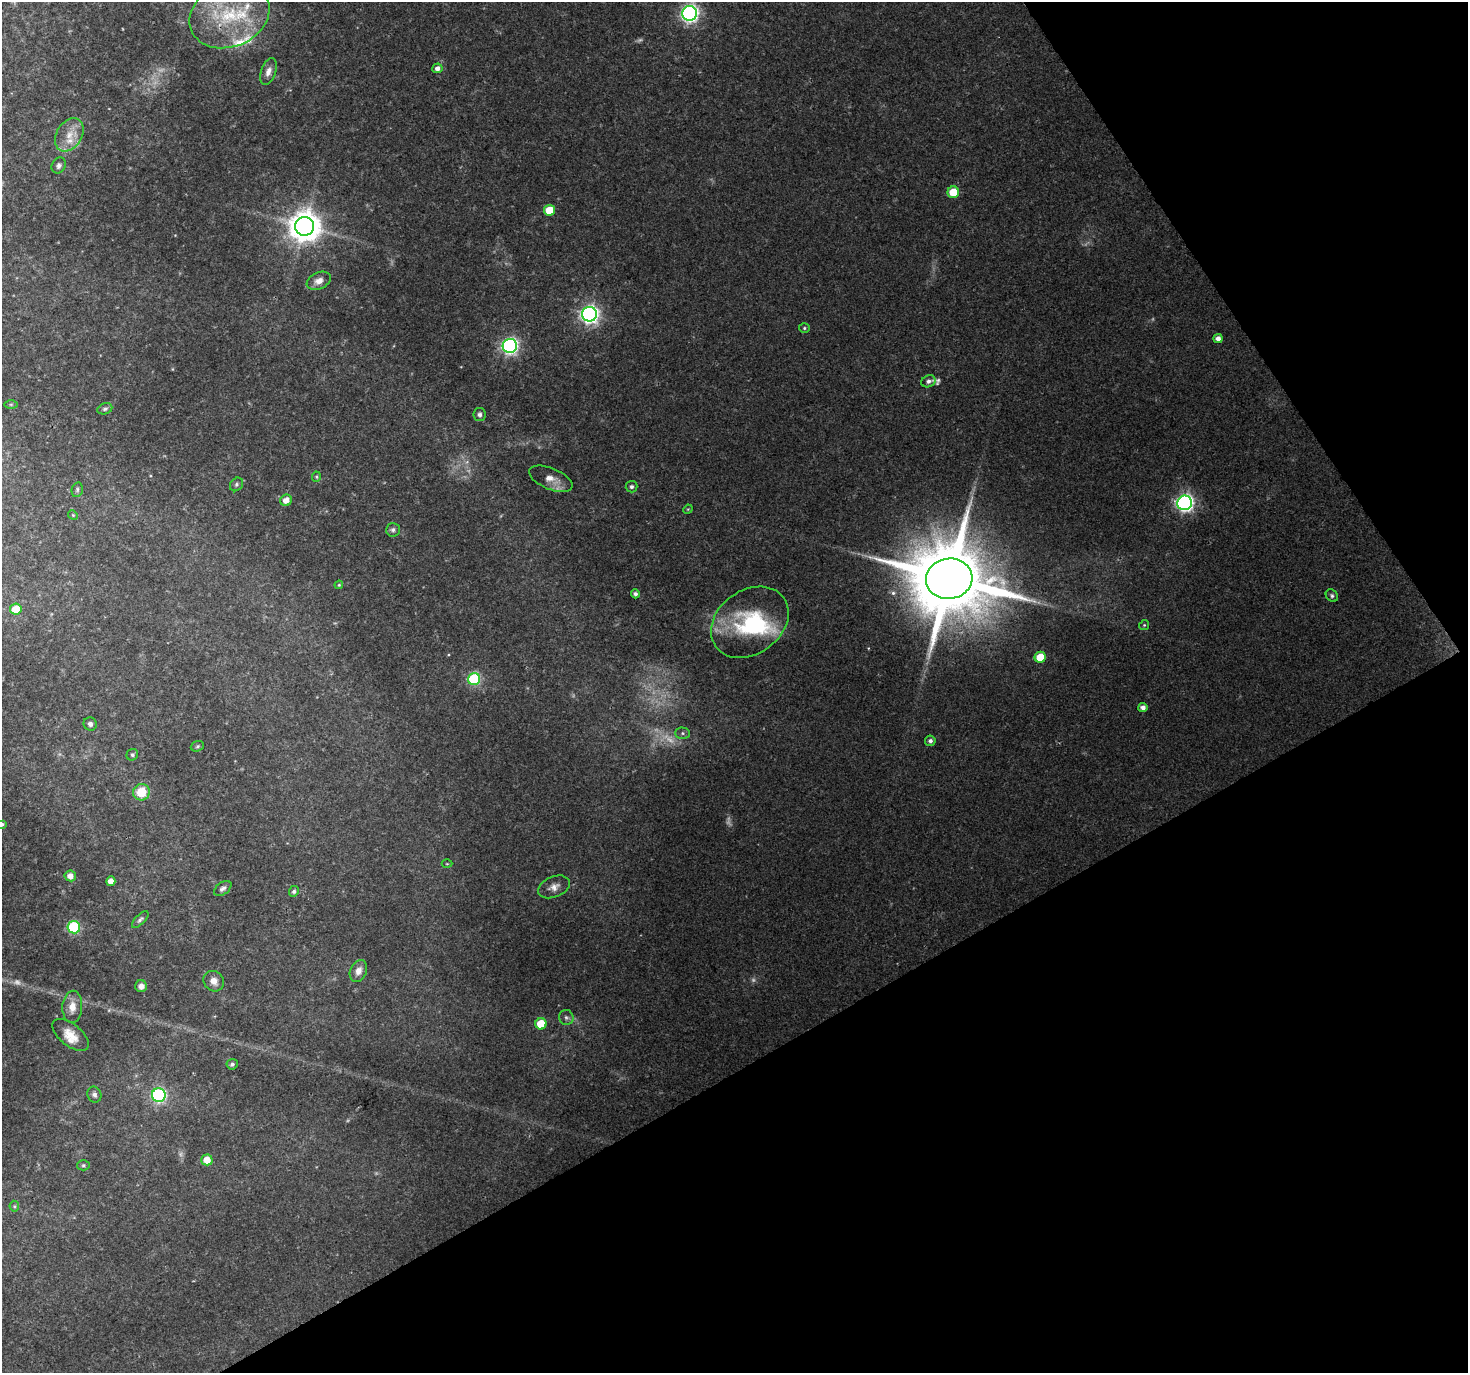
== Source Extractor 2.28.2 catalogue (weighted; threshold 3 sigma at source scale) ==
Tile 12 of 4 x 4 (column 4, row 3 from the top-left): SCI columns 4400-5865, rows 1486-2856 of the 5868 x 5773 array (HDU 1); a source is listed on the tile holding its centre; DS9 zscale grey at full resolution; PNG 1470 x 1375 px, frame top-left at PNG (2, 2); each listed source drawn as its Kron ellipse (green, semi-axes under 4 px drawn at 4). Shown black and unused: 30% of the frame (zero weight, under 2 of 3 exposures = <1% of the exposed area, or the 3 px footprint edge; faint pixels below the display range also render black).
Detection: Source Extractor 2.28.2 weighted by HDU 2 'WHT'; one run over the whole footprint, this tile lists its part. Background 0.0676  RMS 0.0065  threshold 0.0292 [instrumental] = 3 sigma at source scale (4.5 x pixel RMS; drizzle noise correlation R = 1.50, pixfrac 1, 0.0396/0.0396 arcsec/px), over >= 5 px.
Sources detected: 84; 11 too faint to see at this stretch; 1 inside a brighter object's white glare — neither listed nor drawn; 6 inside a brighter listed object's ellipse — not listed separately; the other 66 listed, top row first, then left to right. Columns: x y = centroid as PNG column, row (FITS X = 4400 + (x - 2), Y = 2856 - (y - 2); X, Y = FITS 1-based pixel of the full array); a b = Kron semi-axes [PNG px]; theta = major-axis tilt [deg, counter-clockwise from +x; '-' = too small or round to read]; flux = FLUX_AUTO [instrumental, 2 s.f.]
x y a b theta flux
690 13 7 7 - 230
229 15 41 31 22 61
437 68 5 5 - 3.5
268 71 14 7 70 4.4
69 135 18 12 58 10
59 165 8 6 61 2.3
953 192 6 5 - 17
549 210 5 5 - 16
305 226 9 9 - 1300
319 281 13 8 23 5.2
589 314 7 7 - 290
804 328 5 4 - 1.1
1218 339 4 4 - 4
510 346 7 7 - 220
928 381 7 6 - 1.9
11 404 7 4 0 1
105 409 7 5 20 1.5
479 414 6 6 - 2
316 477 5 4 - 0.85
551 479 23 10 -23 7.9
236 484 7 6 - 1.5
631 487 6 5 - 1.6
77 490 7 5 76 1.3
286 500 6 5 - 5.8
1185 503 7 7 - 230
688 509 5 4 - 0.59
73 515 5 4 - 0.76
393 530 7 7 - 1.8
949 579 23 20 10 10000
339 585 4 4 - 0.71
635 594 4 4 - 2.2
1332 596 7 5 -45 1.5
16 609 5 5 - 15
750 622 42 32 36 67
1144 625 5 4 - 0.93
1040 657 5 5 - 18
474 679 6 6 - 76
1143 708 4 4 - 3.4
90 724 7 6 - 2.3
683 733 7 5 -1 1.4
930 741 5 5 - 2.3
197 746 7 5 22 1.1
132 755 6 5 - 1.3
141 792 8 8 - 17
2 824 4 3 - 1.3
447 864 5 3 - 0.59
70 876 5 5 - 5.2
111 881 5 4 - 4.8
554 887 16 10 22 5.3
223 888 10 6 35 2.3
294 891 5 5 - 1.7
140 920 11 5 46 1.8
74 927 6 6 - 65
358 971 11 8 65 5.1
214 981 11 9 -46 5.6
141 986 6 6 - 3.6
72 1007 16 10 87 7.8
566 1017 7 7 - 2
541 1024 5 5 - 20
71 1035 21 11 -38 10
232 1064 5 5 - 2
94 1095 8 7 - 2.2
159 1095 7 7 - 120
207 1160 5 5 - 8.5
83 1165 6 5 - 1.2
14 1206 5 5 - 0.95
Isophote crosses this tile's border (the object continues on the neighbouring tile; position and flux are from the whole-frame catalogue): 1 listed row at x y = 2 824